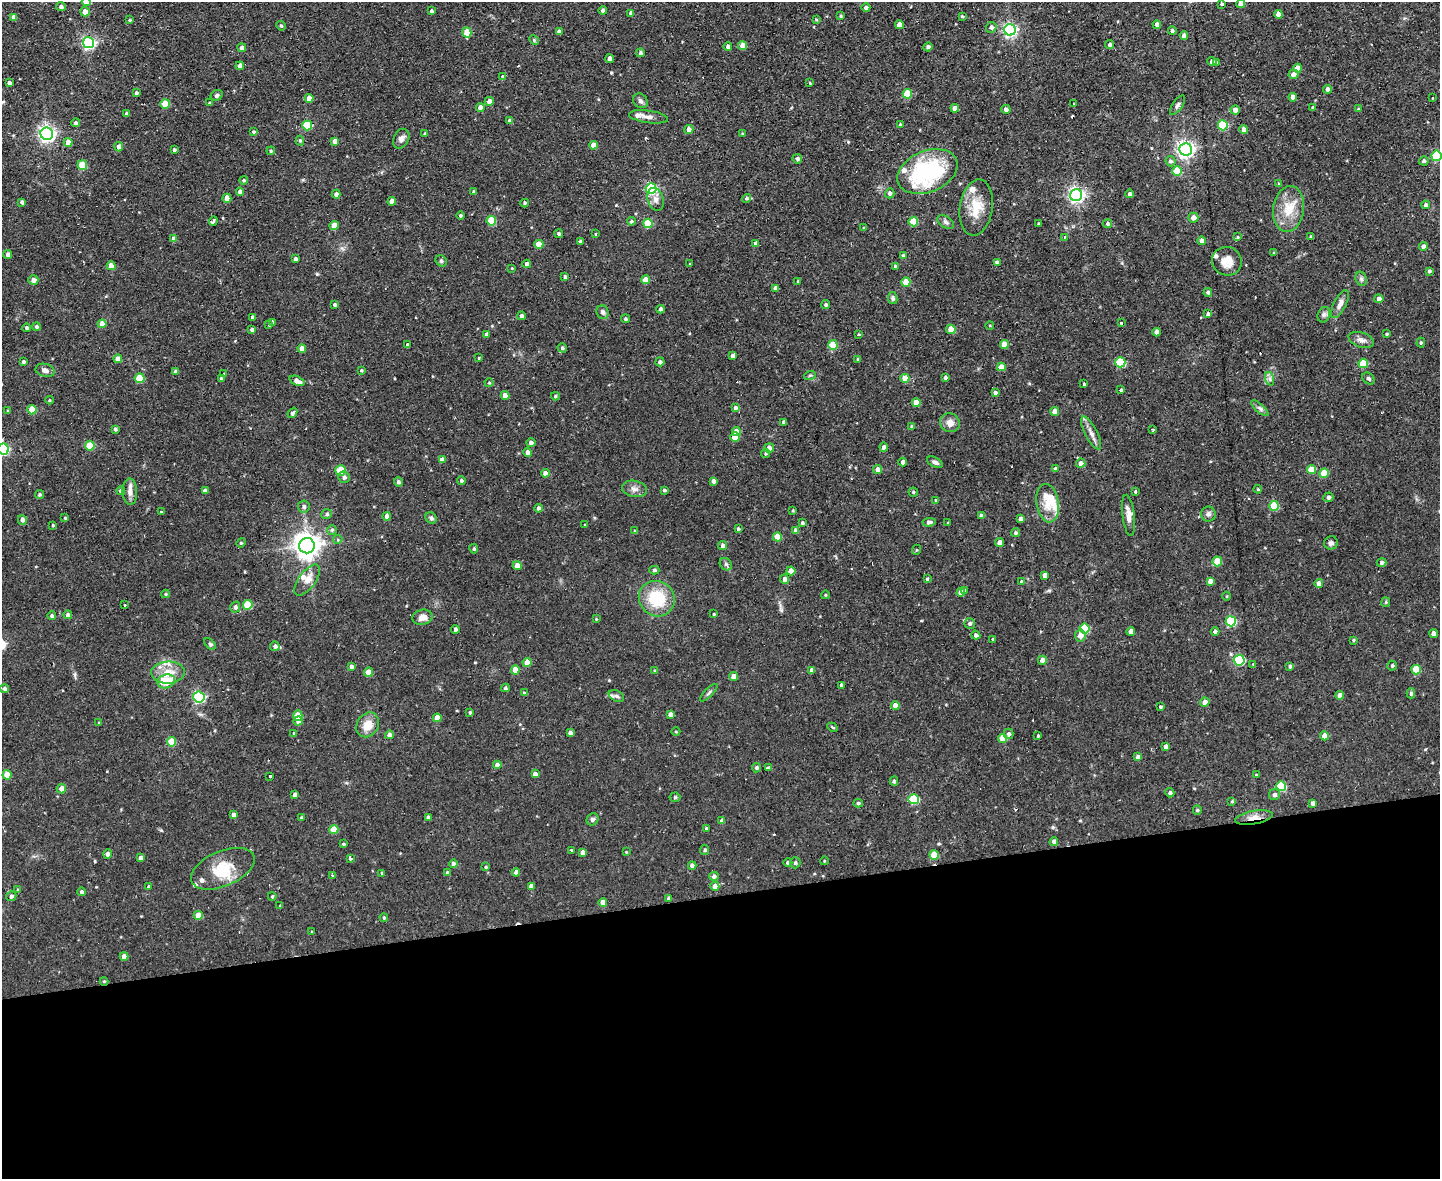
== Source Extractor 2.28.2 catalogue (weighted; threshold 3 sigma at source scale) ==
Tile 11 of 3 x 4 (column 2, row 4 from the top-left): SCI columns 1677-3114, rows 1-1177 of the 4681 x 4708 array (HDU 1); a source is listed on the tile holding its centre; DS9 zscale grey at full resolution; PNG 1442 x 1181 px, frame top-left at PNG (2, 2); each listed source drawn as its Kron ellipse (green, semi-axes under 4 px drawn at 4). Shown black and unused: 24% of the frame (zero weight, under 2 of 3 exposures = <1% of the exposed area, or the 3 px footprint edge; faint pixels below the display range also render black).
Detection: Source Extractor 2.28.2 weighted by HDU 2 'WHT'; one run over the whole footprint, this tile lists its part. Background 0.0736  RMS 0.0069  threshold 0.0308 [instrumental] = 3 sigma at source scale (4.5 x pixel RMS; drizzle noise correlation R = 1.50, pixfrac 1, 0.05/0.05 arcsec/px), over >= 5 px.
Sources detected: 464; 7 cosmic-ray / hot-pixel residue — neither listed nor drawn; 14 inside a brighter listed object's ellipse — not listed separately; the other 443 listed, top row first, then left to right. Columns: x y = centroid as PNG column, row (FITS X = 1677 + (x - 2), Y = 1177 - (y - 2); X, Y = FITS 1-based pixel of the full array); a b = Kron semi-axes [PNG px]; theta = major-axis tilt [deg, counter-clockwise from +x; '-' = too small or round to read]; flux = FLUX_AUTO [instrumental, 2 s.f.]
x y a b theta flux
86 2 4 4 - 8.7
1222 4 3 3 - 1.3
1241 4 4 4 - 3.7
61 7 5 4 - 1.7
866 8 4 4 - 1.7
603 10 4 4 - 2
431 11 4 4 - 1
85 12 5 4 - 5.2
631 13 4 4 - 2.1
1278 14 4 4 - 4.8
841 16 4 3 - 0.72
962 16 3 3 - 0.7
14 17 4 4 - 4
130 20 4 3 - 0.69
816 20 4 3 - 0.65
899 25 4 4 - 5.7
1157 25 4 4 - 3.4
281 26 5 4 - 0.86
991 27 5 5 - 2
1010 30 6 5 - 150
559 31 4 3 - 1.7
1172 31 4 4 - 1.2
467 32 5 4 - 11
1184 36 4 4 - 3.6
534 40 5 4 - 0.82
88 43 6 5 - 120
1110 45 4 4 - 1.5
743 46 4 4 - 9.2
728 47 4 4 - 2.1
928 47 5 4 - 1.5
242 48 4 4 - 2.9
640 53 4 4 - 1.5
610 59 4 4 - 3.4
1212 61 4 4 - 3.5
1216 63 4 3 - 0.81
240 66 4 4 - 4.8
1298 68 4 4 - 6.7
1294 74 5 4 - 3.7
502 76 3 3 - 0.77
9 83 4 3 - 1.5
810 83 4 3 - 0.63
1327 89 4 4 - 3.1
136 93 4 3 - 1.2
907 94 4 4 - 20
217 95 6 5 - 1.3
1293 97 4 4 - 3.5
309 98 4 4 - 5.1
1432 98 3 2 - 0.49
489 101 4 4 - 3.3
640 101 8 6 -44 1.9
209 103 3 3 - 0.75
1074 103 2 2 - 0.45
165 104 4 4 - 16
1177 105 11 5 56 1.9
1312 107 3 3 - 0.63
480 108 4 4 - 5.3
955 108 4 4 - 3.8
1006 109 4 4 - 1.9
1358 109 4 3 - 0.58
1235 110 4 4 - 3.6
126 114 3 3 - 1.6
648 117 20 6 -8 3.5
509 121 4 4 - 2.3
76 123 4 4 - 1.6
900 124 3 3 - 0.64
307 125 5 5 - 29
1223 125 5 5 - 32
689 129 4 4 - 3.6
1244 129 4 4 - 4
253 132 4 4 - 1.1
47 134 6 6 - 230
425 134 4 3 - 0.89
742 134 4 3 - 0.55
401 139 10 7 64 2.9
300 141 5 4 - 1
335 141 4 4 - 4.4
68 142 4 4 - 5.6
593 145 4 4 - 5.5
119 147 4 4 - 3.2
1185 149 6 6 - 250
174 150 3 3 - 1.1
271 151 4 4 - 0.77
1436 156 5 5 - 38
797 159 5 4 - 1.8
1170 161 5 5 - 1.5
1424 161 5 4 - 1.6
82 165 5 5 - 19
927 171 31 20 23 74
1177 171 5 4 - 17
244 180 4 4 - 1.1
1278 184 3 3 - 0.77
651 189 5 5 - 68
240 192 4 4 - 3.2
474 192 4 3 - 1.3
890 193 5 5 - 2.1
336 194 4 4 - 2.4
1130 194 4 4 - 1.9
1076 195 6 6 - 190
227 198 4 4 - 7.1
747 198 4 4 - 1.5
656 199 12 8 -73 3.3
392 201 4 4 - 5.2
22 202 4 4 - 2.1
525 203 4 3 - 1.2
1426 205 4 4 - 1.7
976 208 28 16 81 16
1288 209 23 15 82 15
460 215 4 4 - 0.98
1193 218 5 5 - 4
213 221 5 3 - 5.8
491 221 5 4 - 22
631 221 4 3 - 0.9
913 222 5 5 - 19
946 222 9 5 -34 1.8
648 223 5 4 - 16
1039 224 3 3 - 0.77
1108 224 4 4 - 1.5
334 226 4 4 - 9.4
864 228 4 3 - 0.65
559 234 4 4 - 1.2
596 234 3 3 - 1.1
1064 237 3 2 - 1.3
1238 237 4 2 - 0.5
1311 237 3 3 - 1.1
174 239 4 4 - 4.1
580 241 3 3 - 1.4
1202 241 4 4 - 5.2
756 243 4 4 - 2.9
539 244 4 4 - 11
1423 247 4 4 - 2.9
1274 253 3 3 - 0.84
8 254 4 4 - 2.4
903 256 4 4 - 1.7
295 259 4 3 - 1.7
441 261 6 5 - 1.2
1227 261 15 14 - 8.6
997 262 4 3 - 1.1
527 264 4 4 - 2.6
690 264 3 2 - 0.62
111 266 4 4 - 6.3
895 266 3 3 - 1.1
512 268 3 3 - 0.51
1429 271 4 3 - 1.3
565 277 3 3 - 1.3
1361 279 7 5 -68 1.5
33 280 5 4 - 4
646 280 4 4 - 9.7
798 281 3 3 - 0.51
906 282 5 4 - 11
776 288 4 4 - 2.4
1208 292 4 4 - 1.4
893 298 6 4 -80 1.3
1379 299 4 4 - 2.8
1340 304 15 6 63 3.9
335 305 4 3 - 1.3
826 305 4 4 - 1.4
660 309 4 4 - 1.6
603 312 7 6 - 2.1
1208 314 4 3 - 1.7
1324 315 8 6 69 1.8
521 316 4 4 - 1.9
252 317 4 4 - 1.2
626 319 4 4 - 1.1
273 322 4 3 - 3
1121 323 3 3 - 1.5
102 324 4 4 - 5.7
269 324 3 3 - 2.3
990 325 4 3 - 0.5
36 327 4 4 - 1.2
26 328 4 4 - 1.3
252 329 4 4 - 1.3
951 329 5 4 - 12
1157 332 4 4 - 3.4
487 334 4 3 - 1.7
859 334 3 3 - 1.2
1387 334 3 3 - 0.72
1361 340 13 7 -19 3.4
1421 343 5 4 - 1
407 344 3 3 - 1.8
1004 344 4 4 - 8.5
833 345 5 4 - 18
302 348 4 4 - 5.5
562 348 5 4 - 1.3
733 356 4 3 - 3
479 358 3 3 - 0.58
118 359 4 4 - 5.7
858 359 4 4 - 1.1
23 362 3 3 - 1.3
660 362 5 4 - 1.7
1120 362 5 5 - 30
1363 363 5 4 - 15
1001 367 4 4 - 6.4
45 370 9 6 -15 3
361 370 4 3 - 0.76
176 371 4 4 - 2.3
223 374 3 2 - 0.97
810 375 6 3 18 0.76
945 377 4 3 - 1.3
139 378 5 4 - 18
905 378 4 4 - 9.7
1368 378 7 5 -41 1.5
221 379 3 3 - 1.2
1270 379 7 4 -71 1.6
297 381 8 4 -22 4
489 383 4 4 - 0.71
1084 384 3 3 - 0.63
1121 390 4 3 - 0.95
995 392 4 3 - 1.6
505 395 4 4 - 4.7
555 396 4 4 - 0.94
49 400 4 3 - 0.54
916 402 4 4 - 7.8
735 408 4 4 - 1.4
1260 408 11 4 -42 1.8
32 410 4 4 - 14
8 411 4 3 - 0.87
1055 412 4 4 - 7.5
292 413 6 4 50 1.3
784 422 4 3 - 2.2
950 423 10 9 - 5
912 426 4 4 - 1.1
115 429 4 4 - 1.5
1153 430 4 3 - 0.62
736 431 4 4 - 8.5
1091 433 18 6 -63 4.1
735 437 4 4 - 8.4
531 443 5 4 - 2.2
90 446 5 5 - 17
884 447 4 4 - 2.3
769 448 5 4 - 3.9
3 449 5 5 - 62
527 452 4 4 - 3.6
765 453 4 4 - 0.9
442 460 4 4 - 4
903 462 4 4 - 2.2
935 462 8 5 -26 2
1081 463 4 4 - 2.8
1055 469 4 3 - 2.7
340 470 5 5 - 23
878 470 5 4 - 3.4
1312 470 4 4 - 12
545 473 4 4 - 4.5
1324 473 4 4 - 15
344 477 6 5 - 1.9
461 481 4 4 - 1.2
713 481 4 4 - 1.9
398 482 5 4 - 1.8
634 489 12 8 -11 3.5
1258 489 4 3 - 0.78
664 490 3 3 - 1
121 491 4 4 - 2
205 491 4 4 - 3
1135 491 3 3 - 15
130 492 13 7 -88 4.4
913 492 4 4 - 0.87
39 495 4 4 - 1.2
1328 497 5 4 - 1.8
936 500 4 3 - 0.79
1048 503 19 11 -81 11
304 506 6 6 - 1.7
1274 506 5 5 - 21
538 508 4 4 - 2.2
161 511 3 2 - 0.8
793 511 4 3 - 0.64
327 514 5 5 - 1.3
1208 514 7 7 - 1.9
1128 515 20 6 -83 5.1
387 516 4 4 - 3.4
981 516 4 4 - 2.6
65 518 4 3 - 0.61
431 518 6 5 - 1.7
1021 519 4 4 - 2.6
22 520 5 4 - 2.5
929 522 6 4 7 1.7
802 523 4 4 - 1.1
948 523 3 2 - 0.59
53 525 3 3 - 0.74
585 525 3 3 - 0.52
738 529 3 3 - 1.1
332 530 5 5 - 1.2
635 531 4 3 - 0.77
796 531 4 4 - 3.6
1015 533 4 4 - 1.4
777 537 4 4 - 11
338 539 5 4 - 1.1
241 543 5 4 - 0.83
999 543 4 4 - 3.1
1331 543 7 6 - 1.8
307 546 8 7 - 700
723 546 4 4 - 1.9
474 549 5 4 - 1
916 550 5 3 - 0.57
1217 561 5 4 - 16
1382 563 5 4 - 1.8
726 564 7 5 -46 1.3
517 566 4 4 - 5.2
654 570 5 4 - 1.3
791 571 4 4 - 5.9
1045 575 4 4 - 3.4
785 579 5 4 - 2.4
927 579 4 4 - 0.87
307 580 18 8 53 6.4
1021 581 3 2 - 1.3
1210 581 4 4 - 3.4
1319 583 4 4 - 3.3
965 591 3 3 - 1.6
961 592 4 4 - 5.1
165 594 4 4 - 0.74
825 595 4 3 - 0.55
1227 596 4 3 - 0.6
657 599 18 17 - 29
1386 602 5 4 - 0.85
125 605 3 3 - 1.5
248 605 5 5 - 19
235 607 5 5 - 1.9
714 614 3 2 - 0.63
68 615 4 4 - 2.2
52 616 4 4 - 1.4
422 617 10 7 14 4.5
596 619 4 4 - 0.55
1231 621 5 5 - 47
970 624 5 5 - 1.5
455 629 4 3 - 2.2
1085 629 5 5 - 27
1131 631 4 4 - 4.1
1215 631 4 4 - 1.8
1434 634 4 4 - 3.9
976 635 5 4 - 2
1080 635 6 5 - 5.6
993 639 3 3 - 0.72
1353 640 4 3 - 0.77
210 644 7 4 -45 1.1
275 646 5 4 - 1.7
1042 660 4 4 - 4.3
1239 660 5 5 - 56
527 662 4 4 - 8.5
1253 664 3 3 - 1
351 666 4 4 - 2.1
1290 666 3 3 - 1.4
1392 666 5 5 - 1.3
515 670 4 4 - 8.4
812 670 4 4 - 2.6
1416 670 5 4 - 15
655 671 4 4 - 0.92
369 672 4 4 - 8.6
168 673 17 11 2 11
734 676 4 4 - 5.1
166 681 9 7 17 17
841 685 3 3 - 0.9
505 688 4 4 - 1.3
4 689 4 4 - 1.8
524 693 4 3 - 0.62
709 693 12 3 45 1.4
1411 693 5 4 - 1.4
1340 695 4 4 - 5
616 696 8 5 -27 1.8
199 697 5 5 - 85
1205 702 4 4 - 4.7
895 705 4 4 - 4.5
1160 707 3 3 - 0.83
470 712 3 3 - 0.88
670 714 4 4 - 2.8
298 716 5 4 - 12
437 718 4 4 - 7.9
298 721 5 4 - 2.8
99 723 4 3 - 0.74
368 725 13 10 59 8.5
832 727 5 3 - 0.68
676 732 4 3 - 0.57
294 733 4 4 - 0.83
570 733 4 4 - 2.2
1009 734 5 5 - 1.7
389 735 4 4 - 2.3
1038 736 3 2 - 0.76
1324 736 4 4 - 5.6
1003 738 4 4 - 11
171 742 5 4 - 15
1166 747 4 4 - 3.2
1138 757 4 4 - 2.8
497 765 4 4 - 3.7
757 768 5 5 - 1.3
769 768 4 3 - 2.7
535 774 4 4 - 3.1
7 775 4 4 - 11
1256 775 3 2 - 0.65
270 776 3 3 - 6.4
894 781 4 4 - 1.4
1281 786 5 5 - 34
61 789 5 4 - 4.7
1170 793 5 4 - 1.6
295 795 4 4 - 3.3
1275 795 6 5 - 1.9
675 797 5 5 - 0.87
914 799 5 5 - 36
1232 801 4 4 - 0.66
858 803 5 4 - 1.3
1313 803 4 4 - 2.3
1197 810 5 4 - 0.78
234 815 4 4 - 2.1
428 817 4 4 - 2.1
301 818 4 4 - 1.2
1254 818 19 6 10 6.1
592 819 6 5 - 1.6
722 821 4 4 - 3.2
706 828 4 3 - 0.86
334 829 4 4 - 10
1054 842 4 4 - 3
343 844 4 3 - 0.83
571 850 3 3 - 2
705 850 5 4 - 1.4
582 852 4 4 - 2.7
626 852 3 3 - 0.49
108 854 4 4 - 2.8
934 855 5 4 - 15
140 858 4 4 - 2.3
350 858 3 3 - 7.8
824 861 4 3 - 0.49
788 863 4 4 - 1.6
795 863 5 5 - 1.3
453 864 4 4 - 2.6
692 866 4 4 - 2.4
486 867 4 4 - 0.73
223 869 34 17 23 21
516 872 4 4 - 3.3
382 873 4 3 - 0.74
447 873 4 4 - 1.6
332 875 3 2 - 1.1
714 876 5 4 - 1.7
531 886 4 4 - 3.4
715 886 4 4 - 4.6
148 887 4 3 - 1.2
18 890 4 4 - 0.95
82 892 4 4 - 1.5
11 896 5 5 - 1.9
272 897 4 3 - 0.91
669 898 4 4 - 1.8
603 902 4 4 - 5.1
280 905 3 2 - 0.54
198 915 4 4 - 8.8
384 918 4 3 - 0.81
312 931 3 3 - 3.3
124 956 4 4 - 3.4
104 981 4 4 - 0.81
Overlapping masked pixels (flux is a lower limit): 3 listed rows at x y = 906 282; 1254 818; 104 981
Isophote crosses this tile's border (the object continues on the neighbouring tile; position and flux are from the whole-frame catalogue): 4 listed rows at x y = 86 2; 1241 4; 1436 156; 3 449